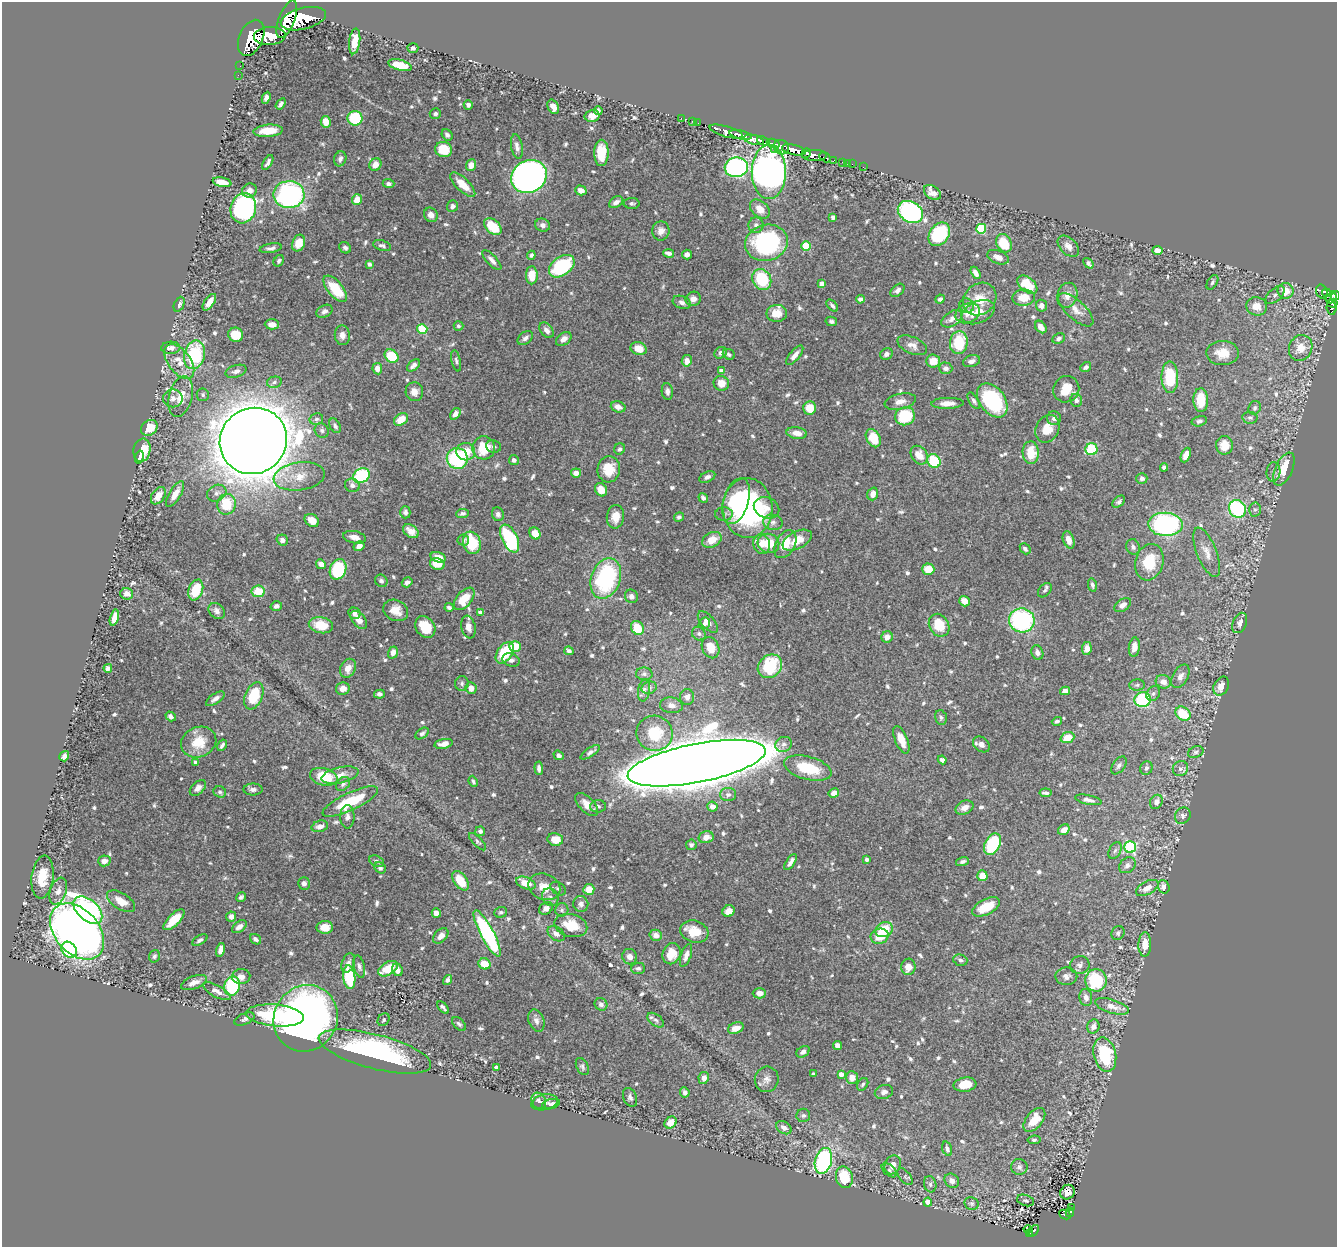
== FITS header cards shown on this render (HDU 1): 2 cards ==
NAXIS1  =                 1335
NAXIS2  =                 1245

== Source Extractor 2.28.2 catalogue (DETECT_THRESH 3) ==
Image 1335 x 1245 px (HDU 1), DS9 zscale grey, 1 PNG px = 1 image px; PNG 1339 x 1249 px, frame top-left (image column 1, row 1245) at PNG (2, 2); each listed source drawn as its Kron ellipse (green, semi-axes under 4 px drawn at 4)
Background 0.898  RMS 0.016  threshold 0.0478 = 3 sigma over >= 5 px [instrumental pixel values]
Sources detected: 768; of the 768, the 500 brightest by FLUX_AUTO listed and drawn (268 fainter detections omitted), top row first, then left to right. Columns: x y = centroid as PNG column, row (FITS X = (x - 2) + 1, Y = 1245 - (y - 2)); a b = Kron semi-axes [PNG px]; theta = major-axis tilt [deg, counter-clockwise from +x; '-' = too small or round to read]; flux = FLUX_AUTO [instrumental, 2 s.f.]
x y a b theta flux
287 19 20 8 69 2100
303 19 23 10 14 3500
270 36 16 9 2 1300
251 38 19 12 66 4300
355 41 13 5 82 21
413 48 5 5 - 2.8
400 65 12 5 -15 27
240 66 2 2 - 2.9
238 75 2 2 - 7.1
266 98 6 4 66 3.8
281 104 6 3 55 3
468 105 5 4 - 3.9
553 107 7 5 -63 11
598 110 4 4 - 2.8
435 114 5 5 - 2.6
592 116 7 6 - 10
355 118 7 7 - 49
681 118 2 2 - 5.6
692 121 2 2 - 6.8
326 122 6 5 - 13
698 123 2 2 - 7.5
268 131 14 6 4 22
726 132 17 5 -15 920
447 135 6 5 - 3
740 135 11 3 -13 860
754 140 10 4 -14 370
763 141 6 4 -24 760
773 143 7 3 -18 250
517 146 12 5 -80 4.9
781 147 8 7 - 420
444 149 8 7 - 30
775 149 4 3 - 98
794 150 12 5 -14 1700
601 153 13 7 89 27
806 153 5 4 - 360
815 155 12 5 1 810
825 157 6 4 -29 140
340 159 7 6 - 4.1
833 161 3 3 - 79
843 162 3 3 - 33
268 163 8 3 59 3.1
848 163 3 3 - 11
852 164 2 2 - 5.3
375 165 6 6 - 10
471 165 6 5 - 10
736 167 11 9 9 280
863 167 2 2 - 4.8
769 172 27 17 -90 580
529 176 18 16 30 680
222 182 9 4 -12 16
388 184 6 4 -2 3.4
463 185 16 6 -44 18
581 190 6 5 - 8.3
249 191 7 7 - 5.4
932 192 9 6 -38 8
289 194 15 13 1 220
357 200 5 5 - 13
616 202 7 5 32 6.4
632 203 8 5 -2 2.7
452 206 6 5 - 3.1
243 208 15 12 74 230
760 209 11 7 -42 11
910 212 13 10 -31 230
431 215 7 6 - 6.2
833 217 4 4 - 3
543 225 7 6 - 3.8
756 225 8 7 - 4.5
493 226 10 6 -41 29
981 229 5 5 - 62
661 231 9 8 - 6.9
939 234 13 9 54 84
299 243 8 6 69 15
766 243 22 18 15 170
1004 243 9 7 -63 30
382 245 9 5 -17 3
806 246 5 4 - 45
1068 246 13 8 -45 7.8
271 248 11 4 10 4
345 248 6 5 - 2.7
1157 250 5 4 - 8.2
669 253 5 4 - 4.3
687 254 5 5 - 4
531 255 4 4 - 2.8
998 257 11 6 -22 7.3
492 260 13 5 -47 5.3
279 261 6 5 - 2.9
1088 263 6 4 -51 3.8
369 264 4 3 - 2.6
562 266 14 9 35 89
976 273 7 4 -61 5.7
532 275 9 6 89 18
762 279 11 9 -59 49
1212 282 8 4 57 2.6
822 284 4 4 - 9.6
1027 285 11 7 -39 28
335 289 16 7 -50 39
897 290 8 5 40 4.2
1286 291 8 7 - 16
1322 292 7 5 -67 93
1326 293 4 3 - 95
1067 295 13 10 73 9.3
1275 295 11 6 41 4.1
1335 296 4 3 - 220
1024 298 11 8 2 17
1331 298 6 5 - 250
693 299 8 7 - 6.7
860 299 4 4 - 4.1
940 299 5 4 - 3.3
980 299 18 15 41 24
209 302 9 4 54 12
682 302 9 6 -21 4.3
1332 303 5 3 - 38
179 304 8 5 66 3.7
832 305 7 3 -49 2.6
967 306 8 6 -45 2.9
1041 306 6 5 - 6
1256 306 10 9 - 12
1332 308 7 5 -82 64
1076 310 22 9 -43 11
324 311 8 6 29 3.8
978 312 17 11 24 16
777 313 10 8 0 14
968 313 13 9 25 10
952 319 11 7 33 5.8
831 321 6 4 -13 2.5
272 324 7 5 -2 8.7
458 326 5 4 - 2.5
1041 327 7 5 -52 8.2
422 329 5 4 - 48
546 330 9 6 -51 5.8
236 335 7 7 - 26
342 335 10 7 -83 6.3
525 338 8 5 38 3.9
1059 338 6 5 - 2.7
564 339 8 6 37 6
959 343 11 9 81 44
912 345 15 8 -23 7.5
171 348 9 6 2 5.6
1301 348 13 11 63 16
639 349 8 6 -17 14
721 353 7 5 32 4.1
1222 353 16 12 -2 19
729 354 6 5 - 2.9
886 354 6 5 - 4.2
194 355 14 10 77 80
795 355 12 5 50 6.9
391 356 7 6 - 45
179 361 20 11 -52 18
456 361 11 4 -78 2.8
687 361 6 5 - 6.4
933 361 7 6 - 13
971 361 9 5 17 4.4
414 365 8 4 39 4.8
1086 367 6 4 38 2.7
946 368 6 6 - 4.2
377 369 5 5 - 7.9
236 371 11 6 17 5.1
721 371 4 4 - 7.2
1170 377 16 8 -89 50
274 382 7 5 12 3.4
721 383 8 7 - 13
1066 389 13 12 - 21
667 391 8 5 -85 3.8
414 392 9 9 - 7.1
203 395 6 6 - 2.4
181 397 21 11 76 17
173 398 9 9 - 5.9
992 400 19 12 -53 95
1076 400 6 6 - 3.7
1201 400 12 7 -88 29
900 401 16 7 13 7.8
974 401 9 4 -60 3.2
947 403 16 5 2 8.7
618 407 7 5 -18 7.3
810 408 6 6 - 19
1255 408 7 6 - 2.4
455 414 6 4 55 4.5
905 416 10 9 - 59
1054 418 7 7 - 4.9
1250 418 7 6 - 2.6
316 419 7 6 - 2.8
401 419 8 5 32 16
1199 421 8 5 14 3
335 426 8 5 -60 3.2
149 428 9 7 39 21
1047 429 14 11 64 19
322 430 7 6 - 3.1
797 433 10 5 -7 9
873 438 10 6 -61 27
253 441 34 32 35 4900
1225 445 9 8 - 15
493 446 7 6 - 2.9
484 448 11 11 - 32
620 449 6 5 - 2.9
1091 449 6 6 - 50
142 450 11 8 79 23
466 452 9 8 - 22
1031 453 11 8 -89 23
919 455 10 7 -55 15
1186 455 7 4 67 8.5
139 457 6 2 76 3.6
457 458 10 10 - 94
514 460 5 5 - 3.4
934 461 7 6 - 55
1164 467 4 4 - 3.3
609 469 13 11 84 22
1284 469 17 8 66 28
1273 472 9 7 87 3.1
576 473 5 4 - 7.2
299 476 26 14 8 21
362 476 8 7 - 110
707 477 8 5 26 3.7
1142 478 5 5 - 4.1
352 485 7 6 - 4.5
601 490 7 5 -58 15
217 493 10 8 28 5.3
175 494 14 6 59 11
873 494 6 5 - 7.3
158 496 9 6 56 12
703 498 5 4 - 3.2
736 501 24 12 73 53
1119 502 7 5 41 2.8
227 504 10 9 - 40
747 508 30 25 -85 220
766 508 13 10 -24 11
1237 509 9 8 - 110
1255 510 7 6 - 2.9
405 512 6 5 - 3.9
462 513 6 4 7 2.8
498 514 7 6 - 3.9
724 514 9 7 0 3.9
615 517 12 8 82 15
679 517 5 4 - 2.7
312 520 8 6 -36 13
773 522 9 7 -12 4.7
1165 524 17 11 -2 200
411 531 9 6 -34 7.6
535 533 6 5 - 14
354 537 11 6 -12 8.5
510 539 15 7 -64 100
282 540 6 5 - 4.5
463 540 6 5 - 2.4
712 540 10 7 28 17
797 540 16 8 26 17
1069 540 9 5 -71 8.7
472 543 11 8 -70 49
768 543 11 9 -17 25
762 544 10 8 -70 9.4
785 544 15 9 61 20
359 546 6 4 30 5.8
1133 547 8 6 -68 3.9
1025 549 6 4 -47 3
1207 552 26 10 -68 14
438 557 8 5 -16 10
1149 562 18 14 74 35
321 564 5 4 - 6.1
437 564 7 6 - 18
338 569 10 8 67 90
928 569 6 5 - 21
606 578 21 14 70 130
381 581 6 6 - 3.5
407 582 6 4 33 4.1
1092 585 7 4 -77 3
196 590 11 7 71 30
1045 590 8 5 48 2.9
258 591 6 5 - 24
127 594 6 5 - 6.8
631 596 7 6 - 4.2
464 599 13 7 49 22
965 601 5 5 - 11
1123 605 9 6 35 6.2
276 606 6 5 - 4.2
449 607 4 3 - 3
396 610 13 10 -25 14
217 611 9 7 -44 5.2
354 613 6 5 - 4.2
480 613 4 4 - 4.8
114 618 8 4 76 9.6
359 620 10 6 -49 8.3
1022 620 13 12 - 150
708 622 13 6 -48 7.4
1240 623 11 6 67 5.2
704 624 6 5 - 3.5
321 625 12 8 -12 29
939 625 12 9 -58 32
425 627 12 9 -55 28
468 627 11 7 -78 7.3
637 628 7 6 - 24
699 634 7 6 - 3.1
887 637 6 5 - 7.3
515 646 5 5 - 29
1134 647 9 5 83 7.4
711 648 11 8 -66 18
1087 649 6 5 - 8.7
569 651 5 4 - 3.4
393 653 6 4 71 6.6
505 653 12 7 56 50
1037 653 7 5 -68 5.4
511 660 9 6 -19 4.2
770 666 13 11 40 60
108 668 4 4 - 4.1
348 668 10 7 63 10
644 674 8 6 -4 3.2
1180 676 13 7 60 6.5
1163 682 8 6 -19 8.2
462 683 7 7 - 2.8
1137 685 8 5 1 2.6
1221 686 10 7 60 12
471 688 6 5 - 7.7
649 688 8 6 19 3.6
343 689 7 6 - 9.2
644 690 11 6 81 4.2
1065 691 5 4 - 8.8
379 694 5 4 - 4.7
1153 694 8 6 58 3.8
254 696 14 8 67 47
687 697 8 7 - 4.7
215 699 11 5 34 4.9
1143 700 8 7 - 90
671 705 11 7 -9 5.8
1183 714 8 6 -38 41
171 716 5 4 - 3.8
941 718 7 5 -75 2.6
1057 721 5 4 - 2.9
422 733 7 5 38 3
655 733 18 17 - 41
1067 737 7 5 21 19
901 740 15 6 -68 14
199 742 18 15 23 27
444 744 9 4 12 7.1
784 744 8 7 - 4.8
981 744 9 7 -40 5.6
222 745 6 3 59 3
590 752 11 4 33 3.4
1196 752 8 5 22 2.4
559 755 5 4 - 5
64 756 5 4 - 5.6
942 760 4 4 - 3.5
195 762 4 3 - 3.5
697 763 70 19 11 9300
1119 765 10 6 53 3.8
539 768 7 4 -85 3.8
808 768 24 11 -15 44
1146 768 7 6 - 3.4
1180 769 8 7 - 4.1
340 775 19 8 13 9.8
324 777 14 8 -14 34
473 781 6 4 -65 2.5
343 784 8 6 45 3
198 788 9 6 42 5.5
253 789 9 6 1 4
220 792 6 5 - 2.6
834 793 5 4 - 7.7
1046 793 6 3 -6 3
728 794 8 6 0 4.3
1088 800 13 4 -12 5.3
350 801 30 9 25 53
1156 802 7 6 - 6.4
587 804 14 7 -45 11
598 806 8 6 3 3.3
712 807 5 5 - 8.2
965 808 9 6 25 7
1183 816 8 7 - 4.4
347 817 11 7 90 5.4
320 826 8 5 16 7.8
1064 830 6 5 - 9
480 831 5 5 - 3.2
706 837 7 6 - 8.6
555 839 8 6 -9 14
478 842 11 4 -45 2.4
992 844 11 7 61 89
691 845 5 5 - 2.5
1130 847 6 6 - 110
1115 850 9 5 62 3.1
866 859 3 3 - 2.4
104 861 6 5 - 7.6
377 861 8 5 -26 2.9
962 861 6 4 16 2.9
791 862 9 4 57 5
1127 865 9 7 38 4.7
380 868 6 5 - 2.9
982 876 5 5 - 19
42 877 21 11 83 24
460 881 11 6 -55 23
304 883 6 6 - 3.3
526 883 10 5 -21 19
544 887 16 13 -22 15
1164 887 7 6 - 4.9
1147 888 12 6 28 10
558 889 8 5 -35 2.7
589 889 5 5 - 15
58 891 14 8 71 8.7
241 897 5 4 - 2.7
550 897 9 8 - 5.5
121 901 16 8 -32 17
581 904 8 7 - 4.8
986 907 15 7 27 23
546 908 7 5 39 6.9
88 910 17 10 -42 260
562 910 6 6 - 2.5
729 911 6 5 - 11
501 912 6 5 - 2.4
436 913 5 4 - 6.5
231 916 5 5 - 4.5
174 920 13 5 45 25
571 925 16 11 -14 25
239 927 8 5 37 5.4
325 927 8 6 1 14
884 930 9 7 27 29
77 931 32 22 -48 920
694 932 14 11 -17 22
487 933 26 6 -62 160
1118 933 7 6 - 3.1
556 934 9 6 -37 6.5
656 935 6 5 - 8.1
441 936 9 6 45 6.3
880 936 9 7 14 20
256 939 6 4 -36 3.6
200 940 8 4 30 2.9
1145 944 12 6 89 15
69 950 9 7 -48 75
220 950 7 4 77 7
672 954 11 9 69 18
686 955 12 5 71 6.1
154 956 6 5 - 2.5
630 957 8 7 - 6.3
960 960 7 5 -18 3.3
348 963 10 6 68 4.9
484 964 6 5 - 20
1080 965 10 9 - 5
359 966 11 5 -77 3.8
908 967 8 7 - 9.8
638 968 7 5 0 3
388 969 11 6 30 22
397 970 6 5 - 7.2
1066 976 11 9 -1 5.7
241 977 9 7 4 6.9
349 977 12 6 -83 63
447 980 5 4 - 3.6
1096 980 11 11 - 73
194 983 13 6 21 8.4
232 986 9 8 - 73
217 991 15 6 -28 7.6
759 993 6 5 - 7.7
1086 998 8 6 -80 6.6
601 1004 6 6 - 4.5
1112 1006 17 6 -17 14
443 1007 7 3 -48 2.8
275 1015 29 11 -5 70
306 1018 34 31 58 620
245 1019 11 5 22 3.7
384 1020 7 5 55 2.4
656 1020 10 5 -37 3.4
536 1021 11 7 -70 4.6
459 1024 8 5 -44 2.6
1093 1027 7 6 - 7
736 1028 8 5 20 10
837 1046 5 4 - 7.9
375 1052 58 17 -14 190
803 1052 7 5 34 3.9
1105 1055 17 11 -76 84
582 1067 9 5 -64 2.8
497 1068 4 4 - 9.2
813 1074 4 3 - 2.4
841 1074 4 4 - 7.2
852 1077 6 6 - 10
704 1078 6 5 - 8.2
767 1079 13 12 - 7.7
863 1084 7 5 56 2.5
965 1085 11 7 8 17
685 1092 5 4 - 3.4
884 1092 9 7 19 4.6
630 1097 10 6 -67 4.2
539 1101 8 7 - 4.3
544 1102 13 8 12 5.1
551 1104 9 5 13 2.8
803 1115 7 6 - 2.7
1034 1120 14 8 51 22
671 1122 6 5 - 12
784 1128 8 6 -33 5.3
1034 1140 6 4 7 2.6
947 1149 7 4 -71 3.4
823 1161 13 8 75 190
893 1165 10 7 64 8.6
1019 1167 8 8 - 4.4
889 1170 9 5 -41 2.6
844 1177 11 8 -76 36
905 1177 10 5 -50 2.7
952 1181 8 6 -39 6.7
930 1184 8 6 -77 3.1
1067 1192 8 7 - 6.8
1026 1200 9 5 -18 2.8
928 1202 4 4 - 14
972 1203 7 6 - 2.5
1072 1207 3 2 - 16
1070 1212 4 4 - 29
1065 1215 6 4 -26 49
1028 1229 4 2 - 5.1
1034 1231 7 4 49 18
1030 1233 3 2 - 6.9
At the frame edge (FLAGS 8, measured only in part): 1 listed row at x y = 1335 296
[268 fainter detections neither listed nor drawn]